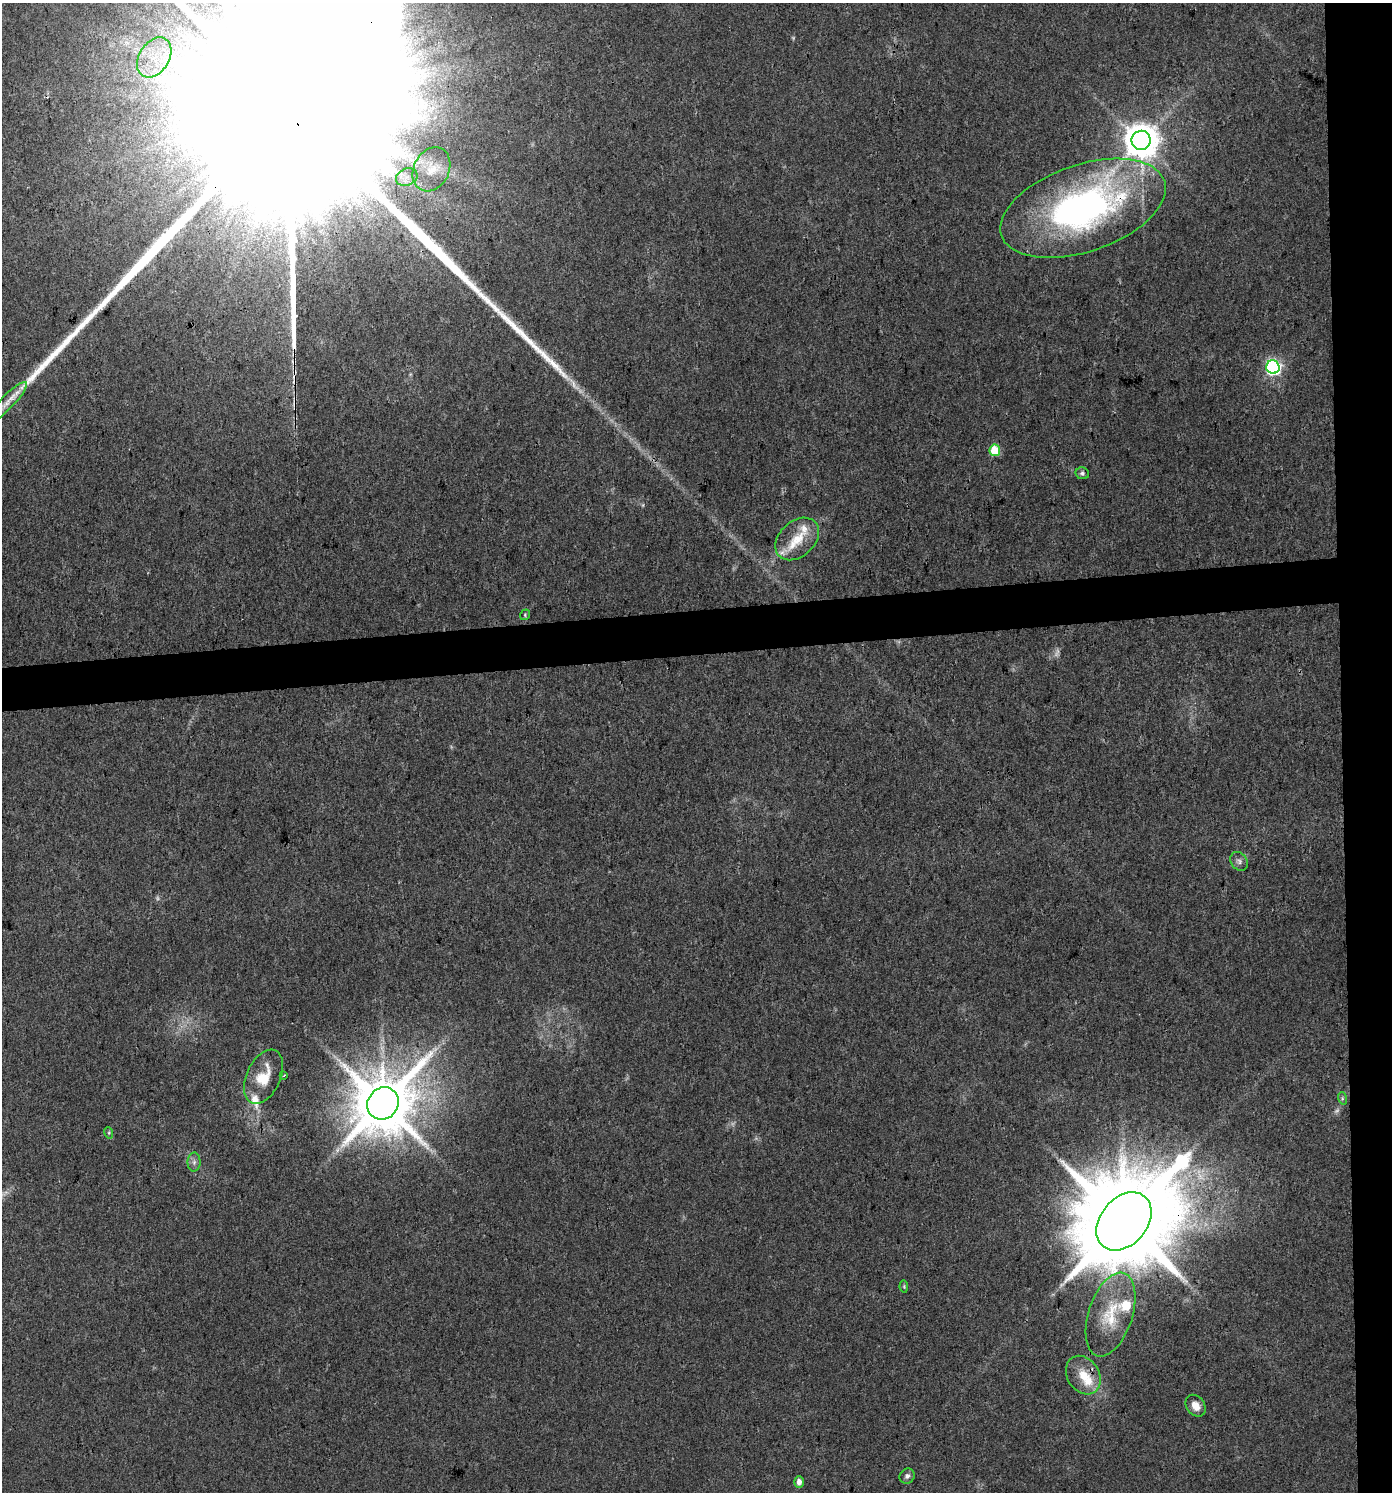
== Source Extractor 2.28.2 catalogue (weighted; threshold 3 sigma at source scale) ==
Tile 6 of 3 x 3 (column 3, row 2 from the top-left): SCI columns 2826-4215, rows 1492-2981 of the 4218 x 4472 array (HDU 1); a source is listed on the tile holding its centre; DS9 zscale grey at full resolution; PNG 1394 x 1494 px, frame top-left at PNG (2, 3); each listed source drawn as its Kron ellipse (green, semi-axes under 4 px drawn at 4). Shown black and unused: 6% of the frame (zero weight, under 3 of 4 exposures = <1% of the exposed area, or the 3 px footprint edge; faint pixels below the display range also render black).
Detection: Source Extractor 2.28.2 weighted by HDU 2 'WHT'; one run over the whole footprint, this tile lists its part. Background 0.0306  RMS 0.0039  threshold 0.0176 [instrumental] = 3 sigma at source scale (4.5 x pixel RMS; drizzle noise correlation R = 1.50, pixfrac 1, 0.0396/0.0396 arcsec/px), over >= 5 px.
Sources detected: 39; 3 too faint to see at this stretch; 2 inside a brighter object's white glare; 2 cosmic-ray / hot-pixel residue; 1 long thin detection or spike segment (spike, bleed or trail) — neither listed nor drawn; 6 inside a brighter listed object's ellipse — not listed separately; the other 25 listed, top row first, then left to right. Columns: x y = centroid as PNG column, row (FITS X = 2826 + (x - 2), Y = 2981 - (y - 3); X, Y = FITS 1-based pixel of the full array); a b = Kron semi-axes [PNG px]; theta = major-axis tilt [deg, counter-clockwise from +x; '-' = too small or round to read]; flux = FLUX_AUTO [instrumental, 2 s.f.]
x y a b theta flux
154 57 22 15 57 12
1141 140 9 9 - 920
431 169 23 17 63 9.9
407 177 11 8 22 3.2
1083 208 86 43 19 140
1273 367 7 6 - 110
7 402 27 6 46 5.4
995 450 6 5 - 18
1082 473 7 5 -11 0.96
797 539 25 17 43 9.8
525 615 5 4 - 0.51
1239 861 10 8 -52 1.6
284 1076 3 2 - 0.37
264 1077 29 17 65 9.9
1342 1098 6 4 -73 0.64
383 1103 17 15 53 3500
109 1133 6 4 -73 0.53
194 1162 9 6 89 1.5
1124 1221 32 23 50 10000
904 1287 6 4 -81 0.47
1111 1314 43 22 72 18
1083 1375 20 16 -58 8.7
1196 1406 12 9 -53 3.7
907 1476 8 7 - 1.3
799 1482 6 4 90 2.1
Overlapping masked pixels (flux is a lower limit): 2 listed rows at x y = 1083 208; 1124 1221
Isophote crosses this tile's border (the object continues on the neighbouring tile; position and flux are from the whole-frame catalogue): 1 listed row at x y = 7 402